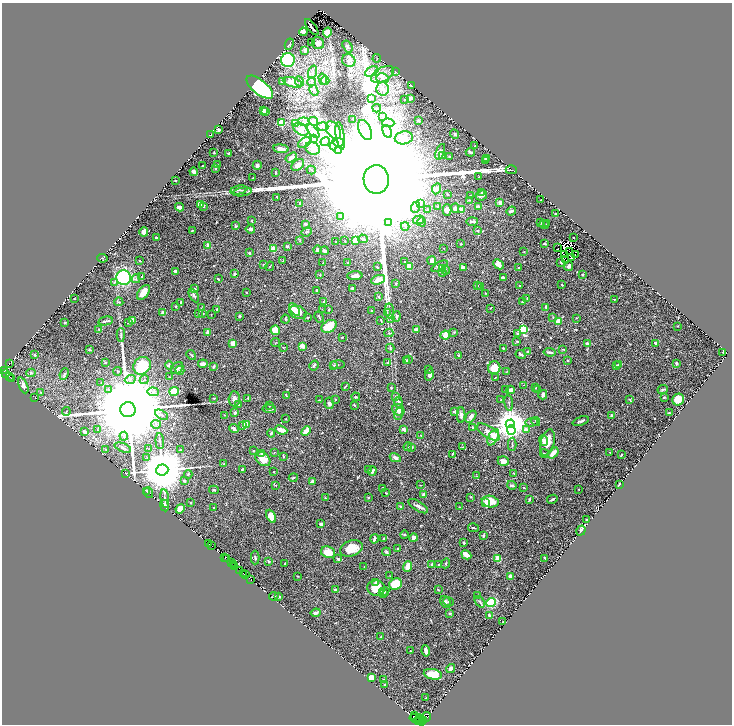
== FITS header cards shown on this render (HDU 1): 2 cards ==
NAXIS1  =                 1460
NAXIS2  =                 1444

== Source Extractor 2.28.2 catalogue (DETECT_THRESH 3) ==
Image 1460 x 1444 px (HDU 1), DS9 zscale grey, zoomed out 1/2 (1 PNG px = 2 x 2 image px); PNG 734 x 726 px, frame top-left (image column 1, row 1443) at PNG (2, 3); each listed source drawn as its Kron ellipse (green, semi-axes under 4 px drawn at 4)
Background 0.371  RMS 0.0072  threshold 0.0215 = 3 sigma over >= 5 px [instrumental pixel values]
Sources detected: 700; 69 cannot appear on this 1/2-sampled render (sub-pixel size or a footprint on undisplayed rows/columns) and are neither listed nor drawn; of the other 631, the 500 brightest by FLUX_AUTO listed and drawn (131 fainter detections omitted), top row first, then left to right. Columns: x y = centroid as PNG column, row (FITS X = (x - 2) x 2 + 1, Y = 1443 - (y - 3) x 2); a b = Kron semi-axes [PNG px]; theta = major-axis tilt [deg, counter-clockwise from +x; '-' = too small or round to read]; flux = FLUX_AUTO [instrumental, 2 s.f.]
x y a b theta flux
312 27 10 2 -53 5.7
303 32 4 3 - 8.3
327 32 5 4 - 20
311 42 2 2 - 1.9
318 43 6 6 - 7.3
289 44 6 4 62 2.1
347 46 6 4 -55 3.2
305 50 3 2 - 12
377 58 4 2 - 0.82
288 60 7 7 - 140
349 60 7 6 - 4.9
372 71 7 4 27 5.3
312 72 7 4 71 3.7
395 72 4 2 - 0.78
382 74 12 7 29 14
382 78 6 5 - 5.5
323 79 5 4 - 2.6
299 81 5 4 - 2.8
325 81 4 3 - 1.7
283 82 4 3 - 9.4
292 82 10 5 -17 19
312 82 4 2 - 1.2
411 86 3 1 - 0.95
260 87 16 7 -38 400
383 89 7 6 - 7.4
314 90 6 3 -65 2.5
410 98 2 2 - 13
372 99 3 2 - 0.71
405 100 2 1 - 0.72
377 108 4 3 - 1.9
263 110 4 3 - 6.2
266 112 4 2 - 3.8
383 117 3 2 - 1
353 119 2 1 - 0.84
313 121 5 4 - 4.5
419 121 3 2 - 2.5
304 122 6 4 -6 3.3
281 123 3 3 - 94
296 123 4 2 - 1.4
388 123 6 4 -1 4.1
323 127 5 4 - 3
301 129 8 5 -32 8
219 130 3 3 - 3.9
333 130 10 6 -55 14
365 130 11 6 -65 8.9
313 131 8 3 -49 5
387 132 7 4 -63 4.2
455 134 5 3 - 2
211 135 3 3 - 4.6
340 136 14 3 -81 4.2
404 138 9 6 10 8
313 139 4 2 - 1.5
325 141 5 2 - 1.3
305 142 7 4 33 4.3
339 142 5 4 - 3.4
334 145 5 3 - 2.4
475 146 2 2 - 1.2
313 148 7 6 - 8
281 149 7 4 -8 6.6
338 151 4 3 - 2
214 152 2 2 - 1.1
440 152 8 3 69 3.7
470 152 5 2 - 3.7
229 153 3 2 - 1.7
443 155 3 3 - 1.4
449 157 3 2 - 1.7
291 158 6 3 32 9.3
487 158 3 3 - 4
485 160 4 2 - 4.5
217 165 4 2 - 0.91
257 165 5 4 - 2.6
298 165 7 5 39 7.7
203 166 3 2 - 1.2
215 169 3 2 - 1.8
311 170 4 2 - 0.87
511 170 5 1 - 0.75
194 172 4 3 - 7.4
276 172 3 2 - 1.6
479 177 2 2 - 0.87
253 178 2 2 - 0.95
376 179 14 12 -87 220000
176 181 2 2 - 1.7
436 189 6 4 64 4.6
239 190 8 2 10 2.8
242 192 9 3 8 3.6
481 192 3 2 - 0.85
448 195 3 2 - 1
481 195 6 5 - 4.2
471 196 3 2 - 0.92
277 197 3 2 - 1.5
469 200 3 2 - 1.4
541 200 2 2 - 3.1
300 203 4 2 - 1.5
421 203 3 3 - 1.2
500 203 4 3 - 5.3
200 204 4 3 - 12
203 206 3 3 - 2.2
438 206 4 2 - 0.75
179 207 4 3 - 6.6
416 207 6 2 68 2
478 207 4 2 - 14
455 208 4 3 - 5.1
428 210 4 3 - 1.9
447 210 5 4 - 6.2
462 210 3 3 - 11
511 211 5 2 - 2.8
556 213 2 1 - 0.74
341 217 3 3 - 1.2
251 220 4 2 - 0.71
419 220 5 4 - 3.3
472 221 6 3 2 4
389 222 4 2 - 1.3
422 222 4 2 - 1.2
541 223 2 1 - 0.76
305 224 4 3 - 2.2
546 224 4 2 - 0.82
544 225 5 1 - 0.86
236 226 3 3 - 1.9
405 226 4 2 - 1.4
250 229 5 3 - 3.7
192 231 3 2 - 0.95
478 231 2 2 - 1.2
144 232 5 4 - 9.7
307 232 5 3 - 1.9
573 237 2 1 - 1.1
156 238 2 2 - 1.9
363 239 5 3 - 3.2
300 240 4 2 - 0.96
345 241 2 2 - 0.71
355 241 2 2 - 18
336 242 3 3 - 1.9
461 244 3 3 - 0.97
544 244 3 2 - 1.7
208 245 3 3 - 5.7
287 246 3 2 - 2.9
444 248 2 2 - 0.71
558 248 2 1 - 0.75
274 249 3 3 - 44
317 250 4 3 - 4.7
324 251 4 4 - 3.5
570 251 2 1 - 1.6
524 252 2 2 - 0.74
249 253 3 2 - 2.3
565 255 2 1 - 1.5
576 255 2 1 - 0.97
102 258 5 3 - 1.1
571 258 3 1 - 1.4
566 260 2 1 - 1.5
139 261 3 2 - 0.9
283 261 3 2 - 1.5
432 261 4 2 - 8.1
405 262 2 2 - 2.5
561 262 3 2 - 2.2
323 263 2 2 - 0.71
348 263 3 2 - 0.7
263 264 3 2 - 0.73
498 264 6 4 -45 12
270 266 5 2 - 0.98
409 266 3 3 - 20
440 266 9 4 32 5.7
569 266 5 4 - 3.7
377 267 3 2 - 1.7
463 267 4 4 - 5.2
519 268 2 2 - 1.8
442 269 4 3 - 2.4
446 270 4 2 - 1.4
175 271 3 2 - 2.5
442 272 3 3 - 0.96
235 274 3 2 - 2.3
582 274 3 2 - 1.5
320 275 3 2 - 0.73
142 276 3 2 - 1.3
355 276 8 4 2 6.3
124 277 7 7 - 120
503 277 4 3 - 2.2
136 279 4 3 - 2.1
218 279 3 2 - 1.8
378 280 7 4 19 16
114 282 4 3 - 1.7
396 284 3 3 - 1.6
562 285 2 2 - 1.3
478 286 2 2 - 0.93
520 286 2 2 - 1.6
481 287 3 3 - 2.3
352 288 3 2 - 3.1
194 289 4 3 - 1.5
317 290 3 2 - 1.7
143 292 8 5 52 15
246 293 2 2 - 0.74
485 293 3 2 - 1
194 295 7 4 -60 3.2
379 297 4 2 - 1.8
74 298 2 1 - 0.83
527 298 3 2 - 0.72
614 299 2 2 - 0.9
324 301 3 2 - 2.9
119 302 4 3 - 1.4
181 302 3 2 - 2
522 302 2 2 - 2
175 306 2 2 - 1.2
546 307 3 2 - 1.6
202 308 3 2 - 0.75
490 308 2 1 - 0.8
217 309 2 2 - 1.2
295 309 7 3 -52 8.8
323 309 3 2 - 0.71
329 309 4 3 - 1.1
371 311 2 2 - 0.93
390 311 8 2 -83 2
298 312 9 6 -23 21
387 312 4 2 - 1.2
163 313 3 2 - 7.7
198 314 3 2 - 0.88
203 314 3 2 - 0.77
211 314 2 1 - 0.71
239 316 4 3 - 1.2
396 316 5 3 - 1.8
319 317 6 2 -62 1.7
553 317 3 2 - 1.3
308 318 4 3 - 1.1
576 318 3 2 - 0.98
285 319 4 3 - 1.2
390 319 3 2 - 0.96
133 320 3 3 - 11
105 321 7 2 12 3.1
381 321 3 2 - 1.4
558 321 4 3 - 11
129 322 3 2 - 1.7
65 323 2 2 - 2.6
329 326 8 6 32 31
677 326 2 2 - 0.73
99 329 3 2 - 1.4
416 329 3 3 - 3.6
275 330 4 4 - 20
523 330 3 3 - 170
454 332 4 3 - 1.3
208 333 4 3 - 9.3
389 333 4 3 - 1.7
518 334 4 3 - 2.8
121 335 7 2 88 2
445 335 4 4 - 9.1
342 337 2 2 - 1.1
517 341 3 2 - 1.6
233 343 4 3 - 9.1
276 343 4 2 - 1.1
655 343 3 2 - 2.5
587 344 2 2 - 14
303 346 4 3 - 9.1
283 347 2 2 - 0.79
390 348 4 3 - 1.7
503 348 2 2 - 1.5
563 349 3 2 - 1.2
90 350 3 2 - 1.5
527 352 3 2 - 1.5
549 352 6 2 -8 3.2
723 352 2 2 - 1.2
521 354 5 3 - 2.5
34 355 3 3 - 1.7
191 355 5 2 - 1.2
459 356 4 2 - 2.6
406 360 4 3 - 2.4
408 360 3 3 - 1.9
568 360 3 2 - 0.86
9 363 3 1 - 19
105 363 3 3 - 1
388 363 4 3 - 1.4
676 363 3 2 - 1.9
203 364 5 3 - 5.6
618 364 4 2 - 1.3
169 365 4 4 - 2.6
334 365 3 2 - 1.1
337 365 7 2 7 1.6
142 366 9 8 - 56
314 366 5 2 - 2.3
616 366 3 2 - 0.87
213 367 3 2 - 1.5
177 368 7 5 43 5.3
494 368 6 6 - 24
429 369 3 2 - 1.1
180 370 4 3 - 1.5
4 371 3 2 - 550
117 371 4 3 - 1.5
507 371 4 2 - 0.79
6 373 2 2 - 180
31 373 5 4 - 2.4
64 374 6 3 66 2.2
429 374 6 4 76 7
9 376 2 2 - 87
170 377 3 2 - 1
11 378 2 1 - 24
495 378 3 2 - 0.84
130 379 6 2 26 2.2
144 380 5 3 - 2.7
101 382 3 3 - 0.92
23 385 8 4 -66 4.4
524 385 2 2 - 0.71
345 387 4 2 - 1.4
391 388 3 2 - 1.1
536 388 3 2 - 0.71
505 389 2 2 - 0.72
109 390 4 2 - 1.4
510 390 4 3 - 12
538 390 3 2 - 0.74
663 390 5 3 - 1.9
174 391 5 3 - 55
41 392 3 3 - 1.1
153 392 6 2 -5 1.8
286 395 3 1 - 1
543 395 4 3 - 4.7
35 397 2 1 - 0.93
356 397 4 2 - 1.5
395 397 3 3 - 2.3
664 397 3 3 - 1.7
214 398 3 2 - 1.1
248 398 3 3 - 1.4
234 399 7 5 87 5.1
319 400 3 2 - 0.95
335 400 2 2 - 0.74
501 400 3 2 - 0.76
630 400 4 3 - 1.1
678 400 6 5 - 13
398 402 5 4 - 4
329 403 6 4 87 3.8
509 403 8 2 -82 1.7
239 404 2 2 - 1.9
354 405 3 2 - 1.1
270 406 2 2 - 0.93
269 409 7 4 -6 2.6
128 410 7 7 - 72000
398 410 6 5 - 6.6
66 412 4 2 - 0.97
455 412 4 3 - 3.4
235 413 4 2 - 4.8
669 413 2 2 - 0.73
399 414 6 4 75 2.5
162 415 7 4 -29 3.1
225 415 4 2 - 0.99
461 415 8 4 89 6.1
471 416 7 4 52 5.3
612 416 3 3 - 4.9
286 419 2 1 - 0.74
581 421 8 3 20 3.2
532 422 6 2 8 1.6
536 422 4 2 - 0.8
156 424 5 4 - 2.8
246 424 3 3 - 18
510 424 4 4 - 3500
243 425 3 3 - 3.3
473 428 4 2 - 2.5
234 429 5 2 - 3.9
404 429 3 2 - 7.2
98 430 3 2 - 0.94
281 430 6 3 -22 16
511 430 5 4 - 160
526 430 4 3 - 9.8
306 431 5 4 - 9.7
85 432 4 3 - 5.3
488 432 13 5 -33 12
271 433 4 3 - 1.4
124 436 4 2 - 1.3
421 436 3 2 - 0.92
493 437 9 5 62 20
544 440 5 4 - 4.8
160 441 8 3 -85 2.6
547 443 13 6 74 15
512 444 7 2 90 1.4
408 447 4 3 - 0.95
411 447 3 2 - 2.1
462 447 4 3 - 1.3
123 448 9 3 -21 3
105 449 3 3 - 1.1
148 449 3 2 - 0.88
181 450 4 2 - 1.8
253 451 2 2 - 1.4
275 452 3 2 - 1
610 452 2 2 - 1.8
553 453 6 3 49 15
261 454 4 3 - 1.6
452 454 4 2 - 0.9
544 454 5 2 - 1.2
621 455 2 2 - 2.1
284 456 3 2 - 1.9
147 458 4 3 - 1.8
395 458 6 3 -28 6.2
263 459 8 6 -40 12
503 461 5 5 - 8.9
224 464 3 3 - 1.2
242 469 3 2 - 1.6
162 470 6 5 - 11000
368 470 4 2 - 1.6
372 471 4 3 - 4.7
274 472 2 2 - 0.92
126 473 3 2 - 1
514 473 3 2 - 1.5
188 474 4 3 - 2
476 476 4 2 - 0.8
293 478 4 2 - 2.5
184 481 3 3 - 2.5
312 482 3 3 - 4.9
619 484 3 2 - 1
275 485 4 2 - 0.9
421 485 2 2 - 0.78
512 485 5 3 - 2.9
382 488 2 2 - 1.5
523 488 2 1 - 0.85
579 489 2 2 - 0.81
214 490 5 3 - 1.7
147 491 3 2 - 0.74
149 493 5 3 - 1.5
386 493 2 2 - 1.2
423 494 4 3 - 2.8
471 497 3 3 - 1.1
165 498 9 3 -83 2.4
325 498 2 2 - 1.2
368 498 2 2 - 1.2
529 499 4 2 - 2
552 499 5 2 - 3.2
486 502 4 3 - 8.4
490 502 8 5 -12 22
191 503 2 2 - 0.97
164 506 6 3 -80 3.5
401 506 4 3 - 1.4
418 506 11 5 -31 4.9
459 507 3 2 - 1.2
214 508 3 2 - 1.3
180 509 5 4 - 19
271 516 7 4 -63 19
587 520 2 1 - 0.98
321 524 3 2 - 4.7
473 528 5 2 - 1.6
581 530 5 3 - 3.7
404 535 4 2 - 1.1
483 536 4 3 - 1.3
384 538 4 2 - 1.7
413 538 4 4 - 4.4
374 539 5 2 - 2.9
208 543 2 1 - 340
464 543 2 2 - 2.1
211 546 2 2 - 33
351 548 11 7 20 26
397 549 4 2 - 1.1
328 552 7 5 -20 20
386 552 4 4 - 1.9
466 555 5 3 - 13
225 558 2 1 - 170
255 558 7 3 89 2.2
498 558 4 4 - 15
545 558 3 2 - 1.8
227 559 2 1 - 35
338 559 3 2 - 2.7
269 561 4 3 - 1.3
231 563 2 1 - 41
446 563 5 3 - 1.4
233 564 2 1 - 43
285 564 2 2 - 0.96
432 564 3 2 - 1.9
439 564 2 2 - 2.9
235 566 2 1 - 19
364 566 2 2 - 0.79
408 567 5 3 - 22
239 570 2 1 - 3
244 573 2 1 - 170
246 575 2 1 - 22
297 576 3 2 - 0.79
390 576 2 2 - 0.82
510 576 4 3 - 3.7
251 579 3 1 - 10
376 583 4 3 - 3
396 584 6 5 - 45
376 588 9 7 -6 27
335 590 3 3 - 3.3
438 590 3 2 - 1
384 592 5 3 - 2.1
383 593 2 2 - 1.1
478 595 4 2 - 1.2
274 596 5 3 - 1.4
279 597 3 2 - 2.8
449 601 5 3 - 1.4
445 602 6 4 -58 3.3
480 602 6 3 -50 2.2
491 603 5 4 - 100
316 613 5 3 - 2.1
450 614 4 3 - 1.7
490 615 3 2 - 3.9
503 621 2 1 - 0.75
381 637 3 2 - 2.2
410 651 3 2 - 0.92
426 651 5 3 - 7.8
451 668 5 3 - 3.9
433 674 9 5 -12 30
371 677 3 3 - 14
383 679 3 2 - 0.75
384 685 4 2 - 1.2
426 698 2 2 - 0.95
414 716 3 2 - 350
426 717 5 2 - 360
415 718 5 2 - 410
418 720 2 1 - 240
421 720 6 3 -61 310
424 720 3 1 - 130
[131 fainter detections neither listed nor drawn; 69 sub-pixel or undisplayed-footprint detections neither listed nor drawn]